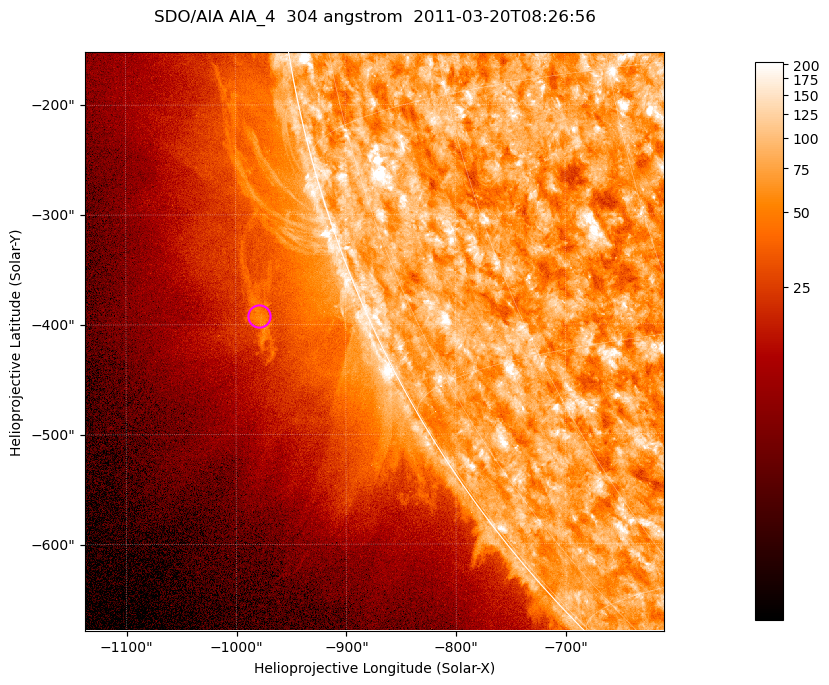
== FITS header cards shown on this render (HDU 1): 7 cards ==
TELESCOP= 'SDO/AIA '           / For AIA: SDO/AIA
INSTRUME= 'AIA_4   '           / For AIA: AIA_ATA1, AIA_ATA2, AIA_ATA3 or AIA_AT
WAVELNTH=                  304 / [angstrom] Wavelength
WAVEUNIT= 'angstrom'           / Wavelength unit: angstrom
DATE-OBS= '2011-03-20T08:26:56.123' / [ISO] Date when observation started; ISO 8
CTYPE1  = 'HPLN-TAN'           / CTYPE1; Typically HPLN
CTYPE2  = 'HPLT-TAN'           / CTYPE2; Typically HPLT

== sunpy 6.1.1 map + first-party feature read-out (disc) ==
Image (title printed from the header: SDO/AIA AIA_4  304 angstrom  2011-03-20T08:26:56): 878 x 878 px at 0.6 arcsec/px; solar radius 964 arcsec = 1605 px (partial field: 4.4% of the solar disc is inside the frame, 46% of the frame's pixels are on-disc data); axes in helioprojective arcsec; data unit not stated in the header (colour bar unlabelled)
Orientation: roll -0.132 deg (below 1 deg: not rotated)
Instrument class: DISC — disc imager (sunpy class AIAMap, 304 A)
Bright regions (active regions / flare kernels): reference = the on-disc median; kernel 7 px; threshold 5 sigma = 122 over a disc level ~74.6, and >= 1.15x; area >= 770 px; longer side >= 11 px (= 6.6 arcsec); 0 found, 0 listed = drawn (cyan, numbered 1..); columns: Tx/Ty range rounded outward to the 2 arcsec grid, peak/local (2 s.f.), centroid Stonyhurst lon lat
Off-limb structures (1.02-1.3 R_sun): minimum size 385 px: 4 found; the strongest spans PA ~110..115 deg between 1.08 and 1.11 R_sun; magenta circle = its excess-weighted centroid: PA ~110 deg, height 1.09 R_sun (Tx ~-978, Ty ~-392 arcsec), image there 2.3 x the reference